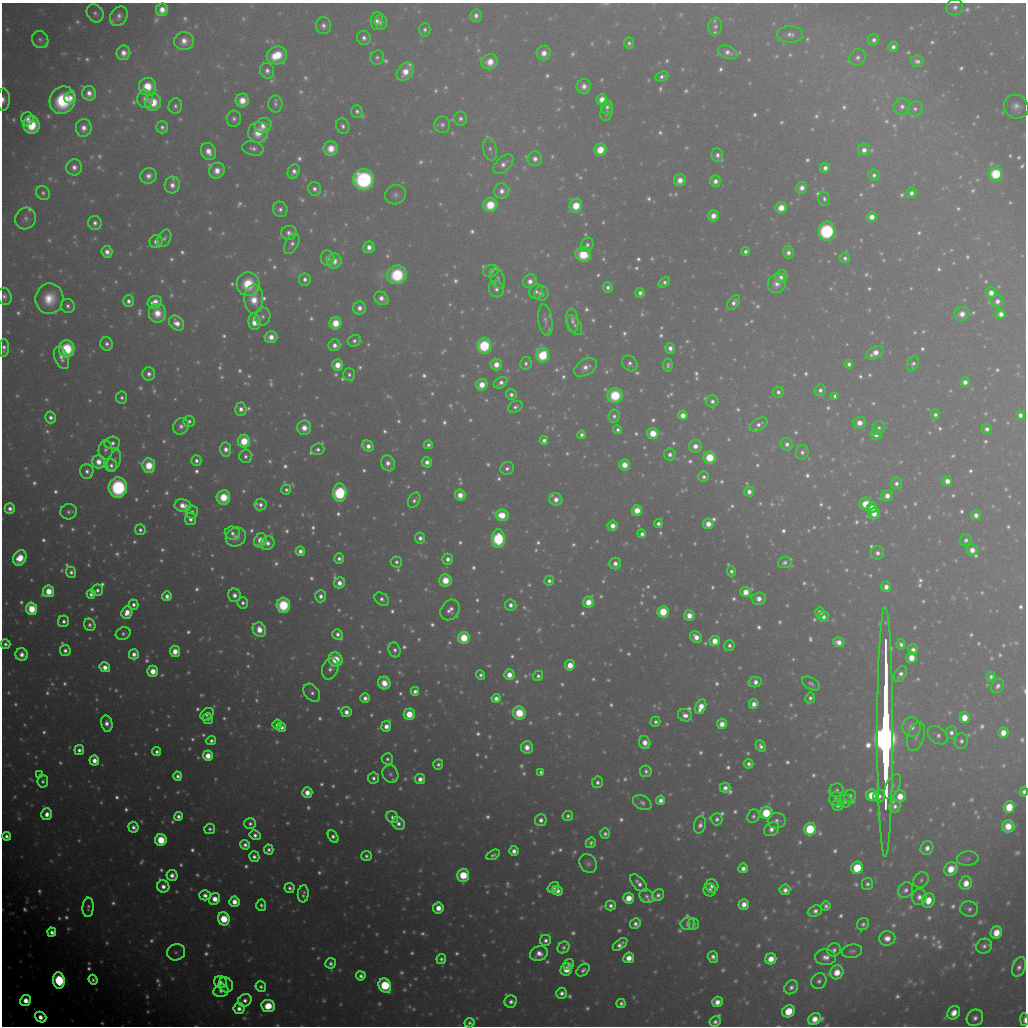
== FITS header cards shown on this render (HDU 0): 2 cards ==
NAXIS1  =                 1024 / Required FITS header
NAXIS2  =                 1024 / Required FITS header

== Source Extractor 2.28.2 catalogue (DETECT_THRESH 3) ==
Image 1024 x 1024 px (HDU 0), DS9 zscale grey, 1 PNG px = 1 image px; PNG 1028 x 1028 px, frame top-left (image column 1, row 1024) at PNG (2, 3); each listed source drawn as its Kron ellipse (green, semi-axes under 4 px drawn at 4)
Background 9940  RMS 58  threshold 173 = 3 sigma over >= 5 px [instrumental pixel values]
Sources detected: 1767; of the 1767, the 500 brightest by FLUX_AUTO listed and drawn (1267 fainter detections omitted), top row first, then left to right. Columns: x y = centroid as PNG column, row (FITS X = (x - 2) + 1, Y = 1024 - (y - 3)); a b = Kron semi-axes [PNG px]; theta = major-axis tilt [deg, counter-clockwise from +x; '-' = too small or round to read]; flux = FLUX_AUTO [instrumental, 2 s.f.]
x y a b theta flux
955 7 8 8 - 2.6e+04
162 10 6 6 - 5.8e+04
95 13 9 8 - 2.2e+04
119 16 10 8 55 3.2e+04
476 16 6 6 - 2.7e+04
377 21 9 6 86 2.9e+04
381 22 7 6 - 2.2e+04
323 26 8 7 - 2.6e+04
715 26 9 7 79 1.7e+04
425 30 7 5 88 1.8e+04
790 34 13 8 0 3.1e+04
364 38 7 6 - 2.5e+04
40 40 9 8 - 1.9e+04
874 40 6 5 - 2.3e+04
184 41 10 9 - 5.6e+04
629 43 6 5 - 1.7e+04
893 47 5 5 - 2.5e+04
728 52 10 6 -22 2.9e+04
123 53 7 7 - 4.9e+04
544 53 7 7 - 5.2e+04
277 55 10 9 - 1.8e+05
377 57 7 6 - 1.6e+04
858 57 8 8 - 2.3e+04
917 61 7 5 -12 2.2e+04
490 62 8 7 - 7.7e+04
267 71 8 7 - 2.7e+04
405 72 10 7 48 7.5e+04
662 76 7 4 23 2.0e+04
584 86 7 7 - 3.6e+04
147 87 9 8 - 1.7e+05
89 93 7 7 - 4.3e+04
70 98 6 5 - 4.2e+04
145 99 9 8 - 4.0e+04
602 99 5 5 - 5.9e+04
3 100 11 6 87 4.0e+04
63 100 14 12 62 3.5e+05
242 100 7 6 - 8.0e+04
153 102 8 8 - 1.3e+05
275 104 8 7 - 1.6e+04
175 106 7 7 - 1.9e+04
902 106 8 8 - 2.6e+04
607 107 7 6 - 1.9e+04
1016 107 13 11 -38 4.1e+04
915 109 8 7 - 1.9e+04
357 111 6 5 - 1.8e+04
607 112 9 6 75 1.8e+04
27 119 6 6 - 3.7e+04
234 119 8 7 - 1.8e+04
460 119 7 6 - 1.9e+04
31 125 9 8 - 2.3e+05
263 125 9 7 23 6.4e+04
442 125 8 8 - 2.0e+04
343 126 8 6 -66 2.2e+04
162 127 6 6 - 2.0e+04
84 128 9 8 - 4.6e+04
258 132 10 10 - 9.6e+04
253 148 11 7 -12 2.3e+04
331 148 7 7 - 8.4e+04
490 149 11 6 -77 1.9e+04
600 150 6 6 - 1.4e+05
864 150 6 6 - 3.6e+04
208 151 9 7 -65 5.7e+04
717 155 7 6 - 2.4e+04
535 159 7 7 - 3.2e+04
503 164 12 7 44 3.2e+04
74 167 8 8 - 3.4e+04
825 168 5 4 - 2.9e+04
217 171 8 7 - 6.0e+04
294 171 7 5 62 2.9e+04
996 174 7 6 - 3.8e+05
874 175 6 5 - 1.8e+04
149 176 8 7 - 3.7e+04
364 179 10 10 - 8.6e+05
680 180 6 5 - 5.4e+04
715 181 5 5 - 3.5e+04
172 185 8 7 - 3.8e+04
802 188 6 5 - 3.7e+04
314 189 7 6 - 2.5e+04
502 191 7 7 - 3.6e+04
43 193 7 6 - 1.6e+04
911 193 5 5 - 2.8e+04
395 195 10 9 - 2.3e+04
824 199 7 5 -74 1.7e+04
490 205 7 7 - 1.7e+05
576 206 7 6 - 1.5e+05
781 208 6 5 - 8.8e+04
280 209 8 7 - 2.4e+04
713 216 5 5 - 5.1e+04
872 217 5 5 - 5.5e+04
25 219 11 10 - 2.7e+04
95 223 7 6 - 2.7e+04
827 231 9 8 - 7.9e+05
289 233 8 7 - 2.6e+04
164 238 9 6 63 1.7e+04
156 242 7 6 - 3.7e+04
292 244 11 6 58 2.2e+04
587 245 7 6 - 1.8e+04
369 247 6 5 - 4.4e+04
745 251 4 4 - 1.8e+04
107 252 6 5 - 3.9e+04
788 252 6 5 - 2.9e+04
583 254 8 7 - 2.1e+05
328 258 7 7 - 2.3e+04
845 258 5 5 - 1.7e+04
334 261 7 7 - 5.3e+04
491 271 8 6 19 2.4e+04
397 275 10 9 - 3.4e+05
781 276 6 6 - 4.5e+04
498 278 11 6 -71 1.8e+04
305 279 6 6 - 2.4e+04
530 281 7 6 - 4.1e+04
664 282 6 4 34 2.1e+04
248 284 12 11 - 1.8e+05
777 284 10 8 55 4.3e+04
608 287 5 5 - 2.0e+04
496 289 8 7 - 2.6e+04
536 292 7 6 - 1.8e+04
640 293 5 5 - 2.6e+04
991 293 5 5 - 5.0e+04
541 294 7 7 - 2.9e+04
4 296 8 7 - 2.1e+04
381 298 7 6 - 3.9e+04
49 299 15 14 - 1.4e+05
254 299 14 9 89 1.1e+05
128 301 6 5 - 2.8e+04
997 301 6 6 - 3.2e+04
155 302 7 6 - 7.3e+04
734 302 8 5 54 2.6e+04
68 306 7 6 - 2.0e+04
359 308 6 6 - 3.5e+04
157 313 9 8 - 8.8e+04
962 314 7 7 - 4.7e+04
1001 314 5 5 - 4.1e+04
263 317 9 7 79 2.0e+04
545 320 16 7 -81 2.6e+04
572 321 12 6 -84 2.3e+04
254 322 8 6 -83 8.9e+04
176 323 8 6 -46 5.4e+04
335 323 6 6 - 1.3e+05
575 325 11 6 -59 1.7e+04
271 337 6 6 - 5.3e+04
354 341 7 5 25 1.8e+04
107 344 7 6 - 2.2e+04
334 345 6 6 - 3.6e+04
484 346 8 6 86 4.6e+05
4 348 9 5 87 2.4e+04
670 348 5 5 - 3.2e+04
67 349 8 8 - 3.7e+05
875 353 9 6 31 5.7e+04
542 355 7 6 - 3.0e+05
61 358 12 6 -67 3.6e+04
526 363 6 5 - 1.8e+04
630 363 8 7 - 2.0e+04
496 364 6 5 - 6.5e+04
849 364 4 4 - 2.0e+04
913 364 8 5 70 1.6e+04
337 365 5 5 - 9.1e+04
668 365 7 4 81 1.6e+04
585 367 12 8 32 4.0e+04
149 374 6 6 - 2.6e+04
349 374 6 5 - 1.7e+04
965 382 5 5 - 3.3e+04
501 383 7 5 32 2.8e+04
482 385 6 5 - 8.4e+04
820 390 6 5 - 2.2e+04
778 392 5 5 - 2.0e+04
511 395 5 5 - 2.3e+04
615 395 7 7 - 2.6e+05
835 396 4 4 - 1.8e+04
122 398 6 5 - 1.7e+04
712 401 6 6 - 2.2e+04
515 407 8 5 30 1.8e+04
241 409 7 5 -88 3.6e+04
683 415 5 5 - 5.5e+04
935 415 5 4 - 1.8e+04
1020 415 5 4 - 2.5e+04
614 416 7 5 83 1.9e+04
51 417 6 5 - 2.5e+04
189 421 5 5 - 1.8e+04
859 423 6 6 - 5.1e+04
759 424 10 5 31 2.6e+04
181 426 9 7 52 2.8e+04
304 428 7 7 - 6.5e+04
879 428 7 6 - 1.8e+04
987 429 5 5 - 2.3e+04
618 430 4 4 - 1.8e+04
653 433 5 5 - 1.3e+05
876 434 6 5 - 3.7e+04
581 435 4 4 - 2.1e+04
544 440 4 4 - 2.4e+04
244 441 6 6 - 1.7e+05
112 443 8 6 8 2.4e+04
787 444 6 5 - 2.5e+04
428 445 4 4 - 1.6e+04
368 446 6 5 - 3.8e+04
695 446 6 6 - 4.8e+04
226 449 7 5 85 3.9e+04
318 449 7 6 - 2.2e+04
106 450 10 7 88 2.1e+04
802 452 7 6 - 2.1e+04
670 454 6 6 - 2.5e+04
246 456 7 6 - 1.9e+04
710 457 6 6 - 1.9e+05
114 460 11 6 70 1.7e+04
196 461 5 5 - 2.4e+04
99 462 7 6 - 6.6e+04
427 462 5 5 - 3.3e+04
388 463 8 6 -65 3.6e+04
111 465 6 6 - 2.4e+04
624 465 5 5 - 7.4e+04
149 466 7 6 - 1.5e+05
507 468 7 6 - 1.9e+04
87 471 7 6 - 2.6e+04
704 477 5 5 - 1.9e+04
947 481 5 5 - 4.5e+04
896 483 6 5 - 2.2e+04
118 487 10 9 - 6.5e+05
286 490 5 5 - 1.7e+04
749 491 5 5 - 3.3e+04
340 493 9 6 90 6.3e+05
460 495 5 5 - 6.7e+04
887 496 6 5 - 4.9e+04
223 497 7 7 - 1.6e+05
556 499 6 6 - 4.3e+04
414 500 8 5 62 1.9e+04
865 504 6 5 - 9.9e+04
183 505 8 6 -9 6.4e+04
260 505 6 6 - 2.5e+04
872 508 5 5 - 4.9e+04
10 509 5 5 - 3.2e+04
637 510 5 5 - 9.6e+04
68 512 8 7 - 2.1e+04
192 512 7 6 - 2.1e+04
874 514 6 6 - 5.5e+04
502 515 6 6 - 1.3e+05
976 515 5 5 - 2.8e+04
190 519 6 5 - 2.8e+04
658 524 4 4 - 2.4e+04
708 524 5 5 - 6.2e+04
612 526 5 5 - 5.3e+04
140 530 5 5 - 1.8e+04
232 533 7 6 - 2.3e+04
642 534 4 4 - 2.4e+04
236 537 10 9 - 4.0e+04
420 538 5 5 - 2.8e+04
498 539 9 6 89 6.5e+05
260 540 7 6 - 7.2e+04
966 540 6 6 - 1.9e+04
268 543 7 6 - 3.1e+04
972 550 6 5 - 5.0e+04
300 551 5 4 - 3.2e+04
877 553 6 6 - 2.4e+04
20 558 8 6 63 1.4e+05
339 558 5 4 - 2.1e+04
448 559 5 5 - 3.2e+04
396 562 5 5 - 1.7e+04
785 562 7 5 21 1.7e+04
615 563 6 5 - 3.6e+04
731 571 5 4 - 1.7e+04
71 572 5 5 - 2.1e+04
445 580 6 6 - 1.3e+05
549 581 5 4 - 2.3e+04
339 583 6 5 - 4.6e+04
886 587 5 5 - 3.7e+04
97 590 6 5 - 2.3e+04
49 591 6 5 - 1.3e+05
746 592 5 5 - 7.6e+04
91 594 4 4 - 2.9e+04
234 595 7 6 - 3.7e+04
167 596 5 4 - 3.5e+04
321 596 6 5 - 3.1e+04
382 599 8 5 -38 2.4e+04
759 599 7 6 - 4.3e+04
588 602 5 5 - 9.3e+04
243 603 5 5 - 2.0e+04
133 605 5 5 - 2.7e+04
283 605 7 7 - 3.7e+05
511 605 6 5 - 2.9e+04
32 609 6 5 - 2.1e+05
450 610 11 9 54 4.1e+04
127 612 6 5 - 7.3e+04
663 612 6 5 - 2.3e+05
820 612 5 4 - 2.7e+04
689 615 5 5 - 6.4e+04
823 617 5 5 - 2.8e+04
64 621 6 5 - 2.2e+04
90 625 6 5 - 1.9e+04
259 630 7 6 - 8.2e+04
123 633 7 6 - 1.6e+04
337 634 5 5 - 2.6e+04
696 637 6 5 - 5.3e+04
464 638 6 5 - 2.3e+05
715 641 5 5 - 7.7e+04
839 642 6 5 - 4.2e+04
5 644 5 4 - 2.1e+04
901 644 5 4 - 2.1e+04
729 645 5 5 - 1.9e+04
65 650 5 5 - 2.6e+04
395 650 7 6 - 2.2e+04
913 650 5 5 - 2.9e+04
175 651 5 5 - 8.1e+04
134 654 5 5 - 3.6e+04
22 655 6 6 - 4.4e+04
911 658 5 5 - 8.6e+04
336 660 7 6 - 1.5e+05
570 665 5 5 - 9.5e+04
105 667 5 4 - 5.4e+04
330 669 11 8 72 2.9e+04
153 671 5 5 - 9.3e+04
900 674 9 5 58 2.7e+04
481 675 5 4 - 1.7e+04
509 675 5 5 - 6.8e+04
538 676 5 5 - 1.9e+04
991 677 5 4 - 1.8e+04
755 682 7 5 13 3.3e+04
384 683 6 6 - 8.8e+04
811 683 10 5 -30 1.6e+04
998 686 8 5 55 2.1e+04
415 691 4 4 - 2.4e+04
312 693 10 7 -50 2.3e+04
365 698 5 4 - 3.2e+04
496 698 4 4 - 3.4e+04
810 698 5 4 - 1.8e+04
754 704 5 5 - 3.8e+04
701 707 8 5 66 7.8e+04
346 712 5 5 - 4.1e+04
519 713 6 6 - 2.3e+05
207 714 7 5 40 2.2e+04
409 714 6 5 - 1.4e+05
685 715 7 6 - 3.8e+04
964 718 5 5 - 9.2e+04
208 719 5 5 - 1.9e+04
655 722 5 4 - 1.7e+04
107 723 8 5 -77 4.0e+04
722 724 5 5 - 5.2e+04
277 725 5 4 - 3.3e+04
386 726 5 5 - 4.8e+04
282 727 4 4 - 2.3e+04
911 727 10 9 - 5.0e+04
885 732 125 8 90 1.6e+07
951 733 6 6 - 2.4e+04
1003 733 5 5 - 6.4e+04
938 735 11 8 -35 2.4e+04
916 736 15 8 73 3.1e+04
211 741 5 4 - 2.1e+04
961 741 8 7 - 2.1e+04
645 743 6 5 - 5.6e+04
761 746 6 4 -64 2.3e+04
527 747 6 6 - 5.1e+04
79 750 5 5 - 2.7e+04
157 752 4 4 - 2.2e+04
208 756 5 5 - 8.8e+04
387 759 5 5 - 1.6e+04
94 760 5 5 - 5.6e+04
438 764 5 5 - 1.7e+04
749 764 5 4 - 2.2e+04
646 771 6 5 - 1.8e+04
541 772 4 4 - 1.7e+04
390 774 9 7 -63 2.0e+04
40 775 4 4 - 1.6e+04
178 776 4 4 - 2.3e+04
373 778 5 5 - 2.2e+04
420 779 5 5 - 3.8e+04
43 781 6 5 - 1.8e+04
597 782 6 5 - 2.0e+04
892 786 13 6 64 2.2e+04
725 788 5 5 - 3.1e+04
836 790 7 6 - 1.8e+04
1024 792 5 3 - 1.8e+04
307 793 5 5 - 6.3e+04
872 795 6 5 - 1.3e+05
850 796 6 6 - 1.9e+04
879 796 6 6 - 2.5e+04
900 796 6 6 - 8.3e+04
836 799 7 6 - 2.3e+04
660 800 5 4 - 3.4e+04
845 801 6 6 - 2.0e+04
642 803 10 6 -30 2.0e+04
838 805 6 5 - 2.5e+04
895 806 6 5 - 2.2e+04
1009 807 6 5 - 1.5e+05
766 813 6 6 - 2.4e+05
47 814 6 5 - 4.9e+04
178 816 4 4 - 2.4e+04
568 816 5 5 - 1.6e+04
753 816 7 6 - 1.6e+04
392 817 6 5 - 2.0e+04
717 819 6 5 - 2.1e+04
541 820 6 6 - 2.9e+04
777 821 9 7 6 2.7e+04
250 824 5 5 - 1.9e+04
398 824 7 5 -51 2.9e+04
700 825 9 6 75 2.6e+04
1008 826 6 6 - 9.2e+04
133 827 5 5 - 2.9e+04
210 829 5 5 - 1.6e+04
772 829 8 6 39 3.4e+04
810 829 6 6 - 4.0e+05
605 834 5 4 - 1.7e+04
255 835 6 4 -28 2.5e+04
6 836 4 4 - 2.5e+04
333 837 7 4 -60 2.4e+04
161 840 6 6 - 2.4e+05
591 843 5 5 - 1.8e+04
245 845 5 5 - 2.5e+04
927 848 7 6 - 3.3e+04
269 849 5 4 - 1.9e+04
514 851 5 5 - 3.4e+04
493 855 7 4 28 1.8e+04
366 856 5 5 - 1.7e+04
254 857 5 5 - 2.5e+04
968 859 11 7 6 1.7e+04
588 863 10 8 -55 2.2e+04
743 868 5 5 - 3.1e+04
857 868 6 6 - 2.4e+05
951 869 7 6 - 1.1e+05
172 875 5 5 - 3.8e+04
463 875 7 6 - 2.4e+05
921 880 8 7 - 1.6e+04
639 883 11 6 -48 3.3e+04
966 883 7 6 - 7.5e+04
867 884 6 5 - 1.8e+04
163 886 6 6 - 4.0e+04
712 886 7 6 - 3.1e+04
553 887 6 4 36 3.4e+04
289 888 5 5 - 1.9e+04
710 890 6 6 - 2.6e+04
785 890 5 5 - 3.3e+04
906 890 8 7 - 2.3e+04
558 891 5 4 - 3.2e+04
303 894 8 5 85 2.2e+04
205 895 5 5 - 3.4e+04
658 895 6 5 - 2.0e+04
647 896 8 6 -37 1.9e+04
919 897 8 7 - 3.2e+04
629 898 5 5 - 8.6e+04
214 899 6 5 - 7.7e+04
928 900 7 6 - 9.1e+04
234 902 5 5 - 6.8e+04
744 904 5 5 - 4.9e+04
261 905 5 5 - 1.8e+04
611 905 5 5 - 2.2e+04
826 906 5 4 - 1.7e+04
88 907 10 5 86 1.9e+04
438 908 5 5 - 6.3e+04
969 909 9 7 -10 2.0e+04
815 911 7 5 21 2.6e+04
224 919 6 5 - 2.3e+05
635 924 5 5 - 2.5e+04
688 924 7 6 - 2.4e+04
693 924 5 5 - 1.7e+04
863 924 6 5 - 1.7e+04
52 932 4 4 - 3.3e+04
996 933 6 5 - 9.3e+04
887 938 8 7 - 5.2e+04
546 940 5 5 - 2.3e+04
620 944 8 4 39 3.3e+04
984 946 8 7 - 2.5e+04
564 947 6 5 - 1.6e+04
834 950 7 6 - 2.0e+04
852 951 10 6 9 1.8e+04
176 952 9 8 - 1.6e+04
539 954 9 7 24 5.4e+04
713 957 6 5 - 2.9e+04
826 957 10 8 -3 4.2e+04
629 958 5 5 - 6.4e+04
441 959 5 4 - 1.7e+04
771 959 6 5 - 7.5e+04
331 963 5 5 - 2.1e+04
569 965 6 5 - 1.6e+04
1019 967 10 6 70 2.9e+04
566 969 6 5 - 8.7e+04
583 970 7 5 43 2.1e+04
837 972 7 6 - 8.4e+04
361 976 5 4 - 2.5e+04
59 980 8 6 -82 8.2e+05
93 980 5 4 - 1.9e+04
819 981 8 7 - 2.1e+04
221 982 6 6 - 2.2e+04
226 985 8 7 - 1.7e+04
385 985 7 6 - 4.9e+05
261 987 5 5 - 1.9e+04
791 987 8 6 47 2.5e+04
221 991 7 6 - 2.1e+04
562 993 5 5 - 2.9e+04
245 1000 7 6 - 2.8e+04
26 1001 6 5 - 7.9e+04
511 1002 6 6 - 2.6e+04
717 1002 5 5 - 5.2e+04
621 1003 4 4 - 1.9e+04
268 1006 7 6 - 1.7e+05
239 1008 5 5 - 3.7e+04
788 1011 7 5 45 1.4e+05
954 1013 7 6 - 6.5e+04
41 1017 6 5 - 5.7e+04
975 1018 9 7 44 2.9e+04
815 1019 7 5 33 7.2e+04
1024 1020 6 3 -88 1.8e+04
715 1022 6 5 - 2.4e+04
470 1023 5 4 - 1.8e+04
At the frame edge (FLAGS 8, measured only in part): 6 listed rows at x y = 3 100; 4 296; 4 348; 1024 792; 1024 1020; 470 1023
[1267 fainter detections neither listed nor drawn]

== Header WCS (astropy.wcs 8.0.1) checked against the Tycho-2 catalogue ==
Header WCS as astropy/WCSLIB reads it (applying the file's SIP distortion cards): RA---TAN-SIP/DEC--TAN-SIP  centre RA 21:57:27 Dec +11:51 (329.36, +11.86 deg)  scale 31.6 arcsec/px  FOV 539.4' x 538.7'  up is +118 deg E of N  parity flipped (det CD > 0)
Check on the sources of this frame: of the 60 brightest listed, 38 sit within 47.4 arcsec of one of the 180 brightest Tycho-2 stars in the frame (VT <= 8.42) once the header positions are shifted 1.36 arcsec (0.48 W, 1.27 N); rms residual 27.50 arcsec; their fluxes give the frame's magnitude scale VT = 20.31 - 2.5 log10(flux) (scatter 0.23 mag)
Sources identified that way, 233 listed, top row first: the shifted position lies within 47.4 arcsec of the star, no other Tycho-2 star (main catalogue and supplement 1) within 94.8 arcsec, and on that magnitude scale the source's flux lands within +1.5 / -3 mag of the star's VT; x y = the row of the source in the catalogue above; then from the Tycho-2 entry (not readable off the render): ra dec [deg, ICRS J2000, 3 dp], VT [Tycho-2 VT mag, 2 dp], TYC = Tycho-2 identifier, HIP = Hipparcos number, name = IAU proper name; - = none
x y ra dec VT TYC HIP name
323 26 334.032 +11.287 9.45 1145-623-1 - -
357 111 333.218 +11.391 9.31 1145-651-1 109658 -
607 112 332.185 +9.442 9.45 1140-1483-1 - -
331 148 333.040 +11.748 8.17 1144-635-1 - -
996 174 330.033 +6.717 5.97 564-1847-1 108612 -
874 175 330.528 +7.664 9.38 1135-459-1 - -
364 179 332.656 +11.625 5.96 1144-1415-1 109471 -
802 188 330.732 +8.274 8.88 1135-445-1 - -
911 193 330.234 +7.448 8.80 564-3-1 108678 -
490 205 331.914 +10.754 7.19 1140-823-1 109226 -
781 208 330.663 +8.515 7.87 1135-27-1 - -
872 217 330.212 +7.852 7.99 1135-489-1 108663 -
827 231 330.288 +8.257 5.80 1135-877-1 108699 -
587 245 331.188 +10.168 9.91 1139-1324-1 - -
369 247 332.098 +11.870 8.47 1144-1408-1 - -
745 251 330.470 +8.972 9.38 1135-132-1 - -
788 252 330.279 +8.644 8.92 1135-1052-1 108696 -
583 254 331.130 +10.240 7.03 1139-952-1 108963 -
328 258 332.189 +12.237 9.80 1144-947-1 - -
845 258 330.002 +8.230 9.67 1135-699-1 - -
334 261 332.137 +12.195 8.78 1144-976-1 - -
491 271 331.389 +11.026 9.31 1140-103-1 - -
397 275 331.761 +11.768 7.04 1144-731-1 109181 -
781 276 330.122 +8.796 9.16 1135-402-1 - -
498 278 331.314 +11.000 10.75 1140-213-1 - -
305 279 332.119 +12.501 9.27 1144-1058-1 - -
664 282 330.567 +9.725 9.52 1139-1438-1 - -
777 284 330.083 +8.864 9.89 1135-186-1 - -
496 289 331.222 +11.057 9.65 1139-348-1 - -
536 292 331.035 +10.758 10.01 1139-938-1 - -
640 293 330.587 +9.959 9.34 1139-435-1 - -
381 298 331.643 +11.988 8.97 1144-1048-1 - -
734 302 330.115 +9.279 9.43 1135-394-1 108633 -
359 308 331.658 +12.197 9.12 1144-950-1 109154 -
335 323 331.641 +12.445 7.25 1144-338-1 109147 -
575 325 330.607 +10.600 10.52 1139-71-1 - -
354 341 331.420 +12.377 9.65 1144-1224-1 109067 -
334 345 331.467 +12.547 8.73 1144-462-1 109086 -
484 346 330.829 +11.387 5.81 1143-506-1 108875 -
670 348 330.025 +9.954 9.04 1139-1487-1 - -
542 355 330.506 +10.974 6.35 1139-756-1 108766 -
526 363 330.513 +11.139 9.65 1139-64-1 - -
630 363 330.078 +10.329 9.56 1139-1336-1 - -
496 364 330.628 +11.371 8.12 1143-1366-1 108806 -
337 365 331.300 +12.605 7.53 1144-1268-1 109024 -
585 367 330.230 +10.694 9.75 1139-291-1 108674 -
349 374 331.175 +12.555 9.61 1143-391-1 - -
501 383 330.467 +11.409 9.27 1143-1146-1 - -
482 385 330.530 +11.568 7.84 1143-1548-1 - -
511 395 330.326 +11.381 9.50 1143-210-1 - -
615 395 329.882 +10.576 7.18 1139-929-1 108566 -
712 401 329.428 +9.846 9.67 1139-821-1 - -
515 407 330.211 +11.404 10.02 1143-208-1 - -
683 415 329.441 +10.133 8.13 1139-161-1 108413 -
304 428 330.942 +13.125 8.57 1147-326-1 108919 -
618 430 329.600 +10.698 9.55 1139-707-1 - -
653 433 329.424 +10.440 7.34 1139-966-1 108408 -
581 435 329.712 +11.000 9.23 1139-246-1 - -
544 440 329.826 +11.315 9.12 1143-602-1 - -
368 446 330.524 +12.705 8.67 1143-619-1 108775 -
226 449 331.107 +13.824 8.76 1147-1591-1 - -
670 454 329.186 +10.396 9.47 1126-1659-1 - -
246 456 330.964 +13.699 9.83 1147-84-1 - -
710 457 328.996 +10.097 7.17 1126-448-1 108263 -
427 462 330.147 +12.316 8.98 1143-1525-1 - -
388 463 330.305 +12.623 9.71 1143-231-1 - -
624 465 329.293 +10.790 8.23 1126-1585-1 - -
286 490 330.525 +13.522 9.59 1147-418-1 - -
340 493 330.272 +13.120 5.64 1143-1614-1 108693 -
460 495 329.744 +12.194 8.32 1143-700-1 - -
223 497 330.733 +14.039 7.68 1147-981-1 108843 -
556 499 329.306 +11.466 8.99 1130-1729-1 108367 -
414 500 329.895 +12.575 9.76 1143-1029-1 - -
260 505 330.516 +13.783 9.41 1147-1625-1 - -
637 510 328.881 +10.880 7.83 1126-16-1 108228 -
192 512 330.750 +14.345 9.86 1147-127-1 - -
190 519 330.698 +14.386 9.18 1147-1635-1 - -
612 526 328.861 +11.133 8.42 1126-988-1 - -
232 533 330.408 +14.121 9.59 1147-797-1 - -
642 534 328.673 +10.938 9.06 1126-1161-1 - -
236 537 330.361 +14.108 10.28 1147-1337-1 - -
420 538 329.570 +12.682 9.19 1143-89-1 - -
498 539 329.235 +12.076 5.54 1130-1972-1 108339 -
260 540 330.232 +13.931 8.46 1147-1554-1 - -
268 543 330.177 +13.887 9.65 1147-1401-1 - -
300 551 329.973 +13.668 8.97 1147-186-1 - -
339 558 329.751 +13.397 9.30 1147-1056-1 - -
448 559 329.286 +12.554 9.19 1130-1806-1 - -
396 562 329.480 +12.964 9.69 1143-701-1 108432 -
615 563 328.549 +11.266 9.03 1130-1398-1 - -
445 580 329.127 +12.659 7.86 1130-1661-1 108307 -
549 581 328.688 +11.853 9.33 1130-910-1 - -
339 583 329.554 +13.494 8.59 1147-676-1 - -
167 596 330.182 +14.889 8.82 1147-731-1 - -
321 596 329.527 +13.695 9.45 1147-116-1 - -
382 599 329.249 +13.233 9.71 1134-2137-1 - -
588 602 328.354 +11.634 7.92 1130-768-1 108051 -
243 603 329.806 +14.327 9.79 1147-559-1 - -
133 605 330.257 +15.181 9.05 1680-1954-1 108686 -
283 605 329.614 +14.022 6.68 1147-1405-1 108471 -
511 605 328.656 +12.253 9.21 1130-1130-1 - -
663 612 327.966 +11.091 6.68 1126-413-1 107919 -
689 615 327.828 +10.902 8.34 1126-443-1 - -
64 621 330.422 +15.790 9.42 1680-250-1 - -
123 633 330.069 +15.382 9.96 1680-1811-1 - -
337 634 329.151 +13.721 9.30 1134-2026-1 - -
696 637 327.624 +10.935 8.71 1126-185-1 107811 -
464 638 328.592 +12.751 6.61 1130-233-1 108127 -
715 641 327.521 +10.807 7.88 1126-200-1 107780 -
729 645 327.425 +10.712 9.54 1125-171-1 - -
65 650 330.181 +15.899 9.38 1680-207-1 - -
175 651 329.704 +15.054 8.07 1679-2075-1 108498 -
134 654 329.857 +15.384 8.81 1679-1903-1 - -
336 660 328.956 +13.839 7.86 1134-801-1 108249 -
570 665 327.928 +12.036 7.63 1130-1171-1 107903 -
105 667 329.875 +15.662 8.21 1679-1151-1 108563 -
153 671 329.639 +15.307 7.91 1679-1928-1 108483 -
481 675 328.224 +12.772 9.57 1130-1034-1 - -
509 675 328.105 +12.547 8.29 1130-1367-1 - -
538 676 327.976 +12.327 9.64 1130-513-1 - -
811 683 326.780 +10.224 10.74 1125-999-1 - -
415 691 328.367 +13.351 9.42 1134-1772-1 - -
312 693 328.787 +14.157 10.15 1134-788-1 - -
365 698 328.523 +13.767 9.10 1134-1030-1 - -
496 698 327.971 +12.747 8.74 1130-61-1 - -
810 698 326.676 +10.295 9.62 1125-408-1 - -
754 704 326.860 +10.760 8.69 1125-1069-1 - -
409 714 328.208 +13.489 7.47 1134-1169-1 108002 -
964 718 325.893 +9.172 7.87 1121-1053-1 - -
208 719 329.020 +15.072 9.74 1679-1793-1 - -
655 722 327.123 +11.597 9.84 1129-139-1 - -
722 724 326.832 +11.089 8.59 1125-836-1 - -
277 725 328.681 +14.558 9.21 1134-190-1 108153 -
911 727 326.032 +9.624 9.67 1125-41-1 - -
951 733 325.829 +9.337 9.58 1121-57-1 - -
1003 733 325.619 +8.931 8.31 1121-1005-1 107169 -
938 735 325.859 +9.449 9.77 1125-295-1 - -
527 747 327.451 +12.707 9.76 1130-312-1 - -
79 750 329.316 +16.198 9.09 1679-883-1 - -
387 759 327.940 +13.841 9.77 1134-1471-1 - -
749 764 326.406 +11.042 9.78 1125-262-1 - -
646 771 326.768 +11.874 10.53 1129-1223-1 - -
541 772 327.195 +12.696 9.64 1129-1861-1 - -
390 774 327.807 +13.879 10.32 1134-509-1 - -
40 775 329.283 +16.602 9.56 1679-14-1 108360 -
420 779 327.642 +13.668 9.02 1134-1771-1 - -
43 781 329.219 +16.609 9.93 1679-74-1 - -
597 782 326.879 +12.296 9.77 1129-1495-1 - -
836 790 325.839 +10.462 9.78 1125-1331-1 - -
1024 792 325.072 +9.010 9.44 1120-729-1 - -
307 793 328.008 +14.601 8.42 1134-1225-1 107932 -
872 795 325.654 +10.208 7.59 1125-1349-1 107184 -
850 796 325.738 +10.380 9.72 1125-938-1 - -
879 796 325.619 +10.152 9.68 1125-1675-1 - -
900 796 325.532 +9.992 8.47 1125-1426-1 - -
836 799 325.774 +10.501 9.43 1125-201-1 - -
660 800 326.475 +11.877 8.86 1129-1994-1 107461 -
845 801 325.717 +10.439 9.55 1125-1007-1 - -
838 805 325.716 +10.512 9.33 1125-1586-1 - -
895 806 325.475 +10.073 9.42 1124-45-1 - -
766 813 325.943 +11.101 7.31 1125-772-1 107280 -
568 816 326.735 +12.663 9.72 1129-1202-1 - -
753 816 325.969 +11.215 9.86 1125-130-1 - -
392 817 327.453 +14.038 9.72 1134-1629-1 107759 -
717 819 326.095 +11.513 10.22 1129-269-1 - -
541 820 326.812 +12.891 9.42 1129-124-1 - -
777 821 325.842 +11.054 9.81 1125-1925-1 - -
250 824 327.998 +15.172 9.85 1666-1160-1 - -
398 824 327.375 +14.016 9.94 1133-1681-1 - -
772 829 325.793 +11.127 9.33 1125-1382-1 - -
810 829 325.637 +10.824 6.03 1125-925-1 107173 -
605 834 326.439 +12.444 9.66 1129-1647-1 - -
6 836 328.931 +17.109 9.10 1683-182-1 108246 -
333 837 327.548 +14.578 9.62 1134-354-1 - -
245 845 327.848 +15.296 9.28 1666-803-1 - -
927 848 325.015 +9.987 8.96 1124-904-1 - -
514 851 326.676 +13.226 8.94 1133-839-1 - -
366 856 327.250 +14.396 10.07 1133-836-1 - -
254 857 327.715 +15.274 9.20 1666-1132-1 - -
588 863 326.269 +12.699 10.53 1129-1677-1 107390 -
743 868 325.597 +11.505 8.92 1129-433-1 - -
857 868 325.139 +10.612 7.03 1124-401-1 107028 -
463 875 326.693 +13.720 6.70 1133-1901-1 107531 -
639 883 325.892 +12.377 9.68 1129-1368-1 - -
867 884 324.971 +10.595 9.97 1124-473-1 - -
712 886 325.587 +11.818 9.98 1129-1921-1 107157 -
553 887 326.224 +13.062 9.02 1129-572-1 107375 -
289 888 327.314 +15.124 9.78 1666-1105-1 - -
710 890 325.562 +11.853 9.86 1129-1680-1 - -
558 891 326.177 +13.043 9.32 1129-1881-1 - -
658 895 325.731 +12.276 9.54 1129-1271-1 - -
629 898 325.827 +12.518 7.90 1129-1437-1 107246 -
214 899 327.540 +15.751 8.01 1666-23-1 107790 -
234 902 327.434 +15.608 8.35 1666-206-1 107753 -
744 904 325.308 +11.643 8.44 1128-960-1 - -
261 905 327.296 +15.413 9.70 1666-846-1 - -
611 905 325.842 +12.689 9.74 1129-466-1 - -
826 906 324.964 +11.010 9.49 1124-957-1 - -
88 907 328.016 +16.757 10.43 1679-1456-1 - -
224 919 327.340 +15.761 6.94 1666-733-1 107726 -
635 924 325.596 +12.567 9.25 1129-928-1 - -
688 924 325.381 +12.160 9.90 1128-1547-1 - -
693 924 325.357 +12.114 9.99 1128-1929-1 - -
863 924 324.671 +10.792 9.76 1124-1187-1 - -
52 932 327.959 +17.147 8.81 1670-902-1 107917 -
546 940 325.829 +13.336 9.71 1133-541-1 - -
620 944 325.489 +12.781 9.10 1128-713-1 - -
564 947 325.699 +13.224 9.81 1133-729-1 - -
834 950 324.582 +11.120 9.94 1124-5-1 - -
176 952 327.272 +16.266 11.27 1666-730-1 - -
629 958 325.349 +12.756 8.46 1128-607-1 107085 -
441 959 326.111 +14.226 9.77 1133-1929-1 - -
771 959 324.765 +11.650 8.32 1128-1656-1 106902 -
331 963 326.534 +15.106 9.85 1666-1195-1 - -
569 965 325.542 +13.250 9.72 1133-511-1 - -
566 969 325.511 +13.289 8.27 1132-1070-1 107131 -
361 976 326.307 +14.920 9.40 1133-234-1 107401 -
59 980 327.536 +17.286 5.38 1670-919-1 107788 -
819 981 324.396 +11.361 9.89 1128-646-1 - -
221 982 326.842 +16.037 9.75 1666-664-1 - -
385 985 326.131 +14.772 6.02 1133-1258-1 107350 -
261 987 326.637 +15.742 9.39 1666-447-1 - -
221 991 326.770 +16.071 10.01 1666-409-1 - -
562 993 325.341 +13.420 9.35 1132-500-1 - -
245 1000 326.594 +15.921 9.43 1666-54-1 - -
511 1002 325.482 +13.851 9.47 1132-1278-1 - -
717 1002 324.638 +12.238 8.92 1128-1479-1 - -
621 1003 325.018 +12.996 9.97 1128-81-1 - -
239 1008 326.551 +15.998 9.23 1666-337-1 107482 -
41 1017 327.317 +17.573 8.52 1670-488-1 107720 -
815 1019 324.113 +11.545 8.65 1128-384-1 - -
715 1022 324.492 +12.334 9.61 1128-603-1 - -
470 1023 325.482 +14.257 9.62 1132-1181-1 - -